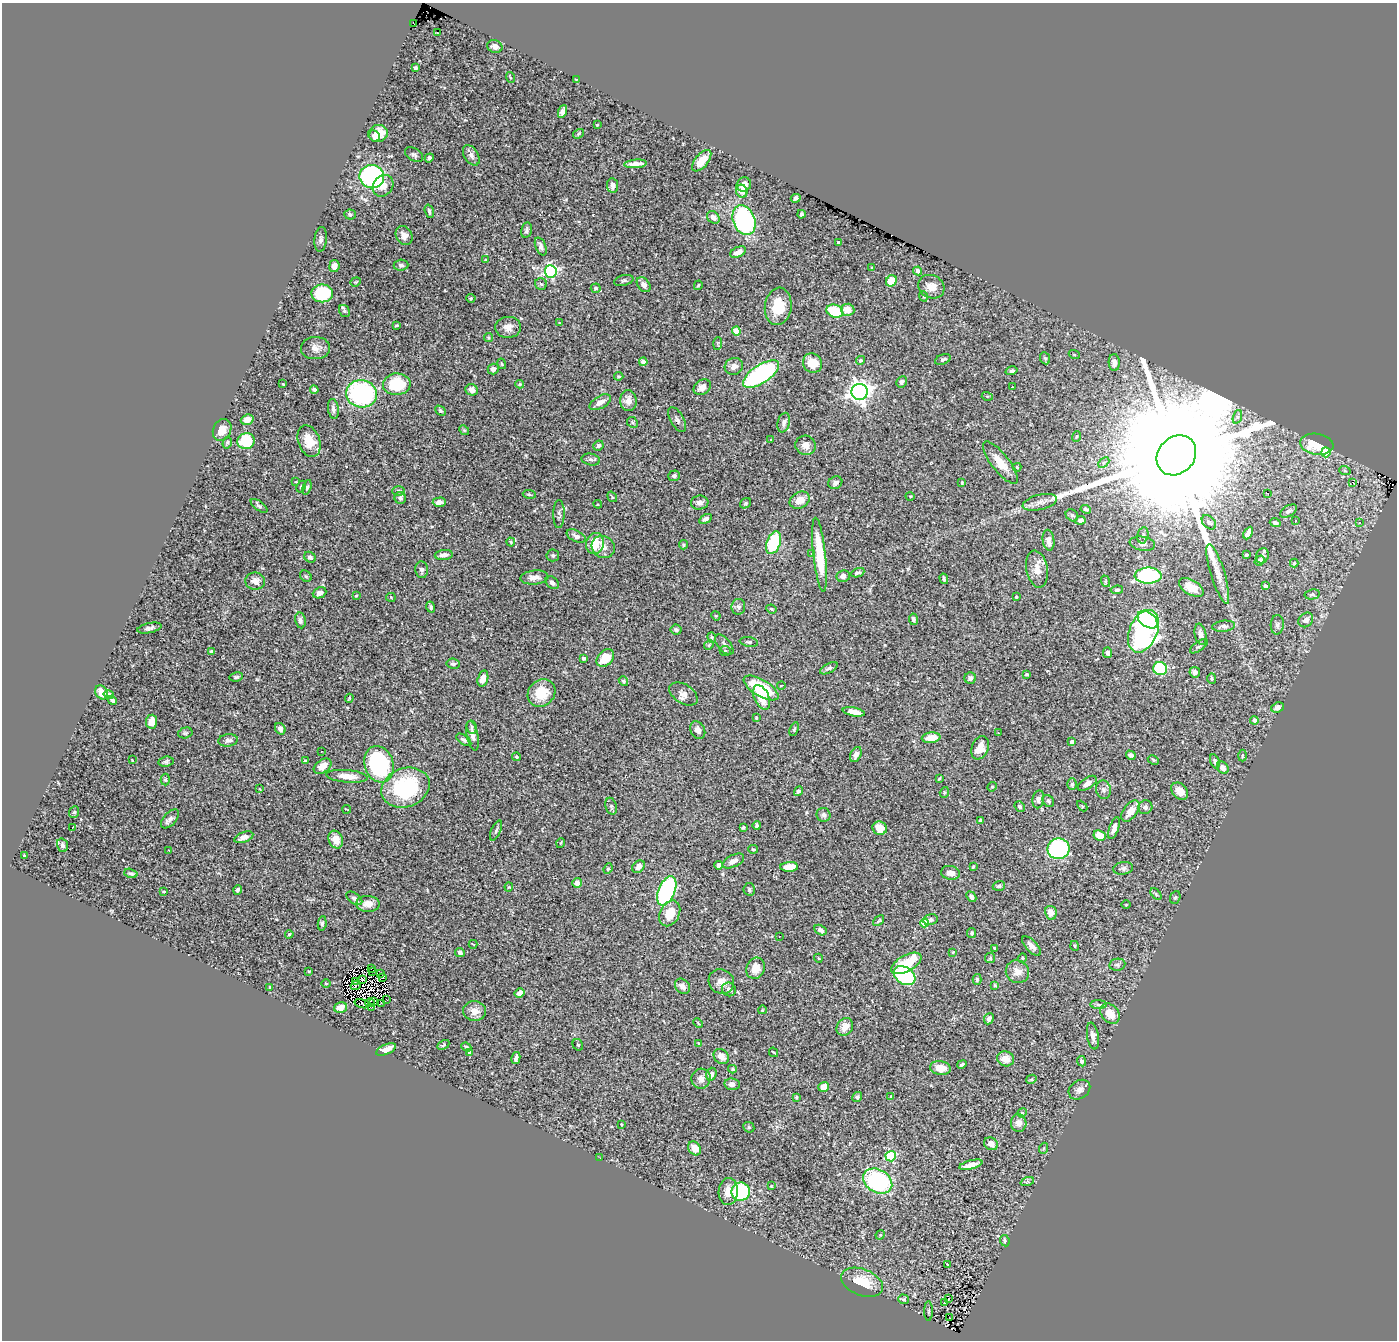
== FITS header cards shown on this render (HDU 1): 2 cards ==
NAXIS1  =                 1395
NAXIS2  =                 1338

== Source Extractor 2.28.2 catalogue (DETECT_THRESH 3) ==
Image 1395 x 1338 px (HDU 1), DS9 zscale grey, 1 PNG px = 1 image px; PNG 1399 x 1342 px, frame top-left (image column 1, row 1338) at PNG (2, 3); each listed source drawn as its Kron ellipse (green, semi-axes under 4 px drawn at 4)
Background 0.771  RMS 0.026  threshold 0.0793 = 3 sigma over >= 5 px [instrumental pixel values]
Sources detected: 420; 4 with non-positive FLUX_AUTO (blend fragments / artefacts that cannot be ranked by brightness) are neither listed nor drawn; the other 416 listed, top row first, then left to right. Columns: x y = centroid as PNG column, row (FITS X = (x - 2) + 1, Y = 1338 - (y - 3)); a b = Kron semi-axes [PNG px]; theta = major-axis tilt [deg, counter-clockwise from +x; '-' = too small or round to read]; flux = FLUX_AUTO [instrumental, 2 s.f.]
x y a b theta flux
414 23 3 2 - 20
437 33 3 2 - 1.2
495 46 8 6 -21 9.6
415 68 4 3 - 2.7
510 77 5 3 - 1.8
576 80 3 3 - 1.2
562 111 7 4 68 6.3
597 125 3 3 - 1.4
378 134 10 8 12 23
578 134 6 3 33 2.2
374 136 6 5 - 11
414 155 10 6 -33 4.9
471 155 11 7 -58 8.3
429 158 4 4 - 5.2
702 161 13 6 50 30
635 164 11 4 4 12
372 177 12 11 - 290
613 185 7 5 -80 11
744 185 7 7 - 17
383 186 11 9 52 16
742 191 6 5 - 17
796 198 5 4 - 5.6
429 211 7 4 -75 4
350 214 5 5 - 4
801 214 4 3 - 3
713 217 7 5 -43 11
744 220 15 11 -70 260
526 230 8 5 77 4.6
404 235 10 8 -61 11
321 239 12 6 85 6
839 242 3 3 - 5.4
541 246 9 5 -68 7.4
738 252 8 5 26 11
485 260 4 3 - 1.6
401 265 7 5 5 4.6
334 266 6 5 - 11
872 267 3 3 - 1.8
551 271 6 6 - 270
918 271 4 4 - 10
624 280 10 5 12 4.3
891 281 6 5 - 36
356 282 5 4 - 1.8
541 284 6 5 - 3.1
644 285 8 6 -52 9.6
698 285 5 3 - 1.7
931 287 13 11 -27 18
596 288 5 4 - 4
322 293 10 9 - 120
923 296 5 3 - 1.5
471 298 4 4 - 2.1
778 306 19 13 82 49
848 310 6 6 - 21
344 311 6 5 - 3.4
835 311 8 6 -19 66
559 323 4 2 - 1.2
396 325 4 3 - 2.3
508 327 13 10 3 14
736 331 4 4 - 40
488 338 5 4 - 2.3
718 343 6 3 87 1.6
315 348 14 11 3 12
1074 354 6 3 -20 1.8
1045 358 6 5 - 2.9
943 359 8 5 23 5
861 360 5 4 - 2.8
643 362 4 3 - 11
812 363 10 9 - 34
1114 363 8 5 -88 10
502 364 5 3 - 1.7
734 366 9 8 - 11
493 369 5 5 - 9.3
1012 371 6 3 16 3.9
761 374 21 9 34 300
619 376 4 3 - 2.1
902 382 6 5 - 5.3
283 384 2 2 - 1.1
397 384 14 11 3 73
520 384 4 4 - 1.9
702 387 9 7 35 12
1012 387 3 2 - 5.8
314 390 4 3 - 4.6
472 390 6 5 - 10
859 392 8 8 - 1200
361 394 16 13 -14 260
987 396 5 3 - 1.6
628 401 10 8 -89 15
600 402 12 6 30 13
333 409 10 5 -83 6.8
440 411 6 4 -44 2.6
1237 417 7 4 71 3.9
247 420 6 5 - 16
677 420 14 6 -60 6.6
632 422 6 5 - 2.8
784 423 10 6 76 6.7
222 430 11 9 68 19
464 430 5 4 - 2.3
1076 436 5 2 - 1.6
770 440 3 3 - 3.4
246 441 9 8 - 94
309 441 16 11 -71 32
227 443 6 4 75 2.9
1317 444 17 10 -8 51
598 445 5 5 - 3.9
806 445 10 9 - 12
1326 452 5 4 - 42
1176 455 21 18 46 170000
591 459 9 5 -11 4.4
1000 463 26 9 -52 30
1104 463 6 4 44 2.9
1017 467 4 3 - 2.5
1345 471 6 3 -19 2.1
674 476 6 5 - 4.8
296 482 3 2 - 1.1
1353 482 4 2 - 11
835 483 7 6 - 5.4
962 483 4 3 - 1.5
301 487 6 4 63 2.6
307 487 7 4 74 3.1
398 491 6 5 - 4.1
1267 493 2 2 - 1.4
529 494 6 3 -8 2.5
910 496 4 3 - 1.5
612 497 5 3 - 2.2
400 498 6 5 - 5.6
800 500 10 8 28 17
439 502 7 4 3 7.5
1040 502 18 7 14 12
700 503 9 7 8 8.6
746 503 6 4 35 2.4
598 504 4 4 - 1.9
259 506 10 4 -36 4
1086 509 5 4 - 4.3
1288 511 9 5 30 5.1
559 514 14 5 89 5.5
1072 515 7 5 -43 3.1
706 519 7 4 30 6.5
1080 520 5 4 - 8.1
1296 520 3 2 - 2.8
1209 522 8 5 -45 6.5
1275 523 5 3 - 3.6
1359 523 4 4 - 1.7
1248 533 7 4 61 7.5
1143 535 8 5 79 4
576 536 10 5 -27 7.1
1049 540 10 6 -82 11
511 542 4 4 - 1.8
595 543 11 9 72 37
774 543 12 7 70 100
1142 544 13 7 -9 7.4
683 545 4 4 - 2.9
603 547 12 10 -35 12
811 553 4 3 - 2.3
444 555 9 5 6 10
553 555 6 6 - 3.8
820 555 37 6 -84 75
1246 555 3 3 - 2.5
1262 556 8 6 70 5.3
310 557 6 5 - 5.1
1259 561 5 4 - 4.8
1294 563 4 4 - 1.6
1037 569 19 10 -79 19
422 570 8 6 -84 5.7
858 573 7 4 22 3.9
1218 574 31 7 -73 19
306 576 6 5 - 2.9
843 576 7 5 8 7.3
1148 576 13 8 0 180
534 577 14 7 5 14
944 579 5 2 - 3
255 581 10 8 -6 11
1105 581 6 3 -72 2.1
552 583 7 5 -43 7.1
1265 586 4 3 - 5.3
1191 587 13 7 -30 23
1117 590 6 4 7 3.2
320 593 7 5 23 11
1312 594 8 5 10 3.6
356 596 3 2 - 1.4
391 597 5 4 - 1.7
1016 597 3 3 - 1.8
431 607 5 4 - 3.7
738 607 8 7 - 5.7
771 609 5 3 - 2
716 616 5 4 - 1.7
913 619 6 4 -82 5.9
300 620 8 5 -79 5.5
1147 620 11 7 -37 98
1306 620 8 6 47 11
1277 625 9 6 86 5.6
1224 626 11 5 7 6.9
149 628 12 5 12 6.1
676 630 6 5 - 3.7
1143 631 22 14 67 490
1201 634 11 5 -78 9.2
712 637 5 4 - 1.9
749 642 9 4 -8 4.1
709 645 5 4 - 2.3
724 645 12 6 -50 6
1199 646 10 4 34 4.1
211 651 4 4 - 3.1
725 651 5 5 - 2.6
1108 653 5 4 - 5.1
584 658 4 4 - 5.6
605 658 10 7 46 36
453 664 6 5 - 3.7
829 668 9 4 28 4.7
1160 669 7 6 - 120
1195 672 5 5 - 5.3
1027 674 4 3 - 2.5
236 677 7 4 10 3.1
970 678 6 5 - 4.9
1212 678 5 4 - 1.9
483 679 8 5 73 11
623 681 5 4 - 2.6
781 686 4 3 - 1.7
761 688 20 8 -31 110
101 692 7 5 -57 20
542 693 15 12 45 46
683 694 15 9 -32 11
109 695 5 4 - 6.7
762 697 13 7 -66 28
349 698 4 3 - 1.9
112 700 5 3 - 3.8
1278 707 7 5 20 7.7
854 712 11 4 -11 16
756 718 4 3 - 2.5
1254 720 4 4 - 10
152 722 7 5 84 21
472 727 7 5 -79 3.8
280 729 6 5 - 6.6
794 729 7 4 67 2.9
698 730 9 7 -63 9.4
185 733 7 5 15 3
998 733 2 2 - 1.3
473 736 15 6 -78 10
931 738 9 5 5 23
228 740 9 6 8 6.1
464 740 9 4 -35 4.4
1072 742 4 3 - 7
980 748 12 8 67 24
321 751 2 2 - 1
856 754 8 5 64 9.1
1131 755 5 4 - 6
1242 755 6 3 89 1.8
516 757 4 4 - 2.7
132 760 3 2 - 1.3
1153 760 6 4 -25 2.7
305 761 4 4 - 2.3
1215 761 7 4 -69 4.7
166 762 7 5 8 3.6
379 764 19 14 -71 220
323 766 10 6 36 18
1223 768 7 5 -51 9.9
347 776 21 6 -5 21
939 779 4 2 - 1.7
165 780 6 4 -88 2.5
1087 783 11 5 34 9.2
1072 784 6 5 - 2.8
992 787 5 4 - 2.1
405 788 25 19 21 160
260 789 3 2 - 1.1
1104 790 9 7 -78 5.8
799 791 5 3 - 6.5
1180 791 10 7 -47 18
944 792 5 4 - 2.3
1038 799 9 5 80 5.3
1048 801 6 5 - 3.5
611 806 8 5 -73 4.4
1020 806 6 5 - 3.7
1082 806 6 3 -46 1.9
1145 807 7 6 - 5.7
347 809 4 2 - 1.3
1131 811 12 7 53 18
74 812 6 5 - 2.8
823 815 7 6 - 6.4
170 819 11 6 48 6.4
980 820 4 3 - 2.1
757 825 4 3 - 3.5
743 827 4 2 - 2.1
72 828 3 2 - 24
880 828 7 6 - 23
1114 828 11 4 71 8.6
496 831 11 4 67 3.9
1099 836 6 5 - 28
244 837 10 5 20 11
336 840 9 7 -68 14
561 843 5 3 - 1.4
62 845 7 5 -73 5.6
753 849 5 3 - 2.5
1058 849 11 10 - 220
169 850 3 2 - 3.5
24 855 3 3 - 1.6
733 861 12 6 26 12
719 865 4 4 - 15
638 867 7 5 46 9.3
789 867 9 5 3 26
973 867 4 3 - 2.2
1123 868 10 6 8 5.3
608 869 5 4 - 2.2
131 873 7 4 -16 4
950 873 9 7 -11 12
577 883 5 5 - 16
999 886 6 5 - 3.6
509 887 4 4 - 1.7
749 889 6 5 - 3.7
238 890 5 4 - 3.8
667 891 15 8 67 270
164 892 3 2 - 1.9
1156 894 7 4 -47 2.7
971 897 6 4 -48 5.1
1175 897 6 5 - 2.9
354 898 9 5 -35 5
368 904 12 8 -2 15
1126 904 5 3 - 1.6
670 913 13 9 63 29
1051 913 7 5 -77 15
930 920 7 5 15 5.2
879 921 6 3 42 2.5
322 923 7 4 84 3.3
924 923 4 4 - 41
820 930 6 4 -31 6.4
972 933 5 4 - 3.1
289 934 4 3 - 2.1
779 936 2 2 - 1.6
473 944 4 2 - 1.5
1031 946 12 5 -46 8.8
1075 946 5 3 - 1.6
994 948 3 3 - 2.2
460 952 5 4 - 4.8
953 952 4 3 - 1.6
818 958 4 3 - 1.4
990 958 5 5 - 2.8
1022 958 5 4 - 1.8
906 963 17 8 29 69
1117 965 8 6 10 4.6
371 968 3 2 - 1.5
756 968 11 9 65 21
309 971 4 2 - 1.4
373 971 3 2 - 0.044
1017 972 12 11 - 17
381 974 3 2 - 4.3
904 976 12 8 -32 210
383 977 4 3 - 2.5
977 979 5 4 - 3.4
362 980 4 2 - 0.73
355 981 3 2 - 2.6
721 982 13 12 - 15
326 984 4 3 - 1.4
356 985 5 2 - 3.7
995 985 4 3 - 1.8
682 986 8 6 -46 11
270 987 3 2 - 1.6
729 989 7 6 - 5.9
519 993 5 4 - 10
386 999 2 2 - 1.8
374 1002 3 2 - 0.98
370 1003 5 2 - 0.63
381 1003 2 2 - 0.48
362 1004 8 3 -15 0.39
1099 1005 8 4 -1 3.3
341 1007 6 5 - 16
372 1007 2 2 - 0.54
762 1010 4 2 - 1.3
474 1011 11 10 - 17
1110 1014 11 8 -48 23
989 1019 6 4 66 7.6
698 1023 5 3 - 1.7
845 1027 9 7 53 16
1093 1036 13 5 -80 9.3
698 1043 4 2 - 1.1
443 1045 6 4 28 2.9
578 1045 6 5 - 2.9
466 1047 5 3 - 2.5
386 1049 10 5 24 14
774 1052 5 2 - 1.7
469 1053 4 4 - 6.4
721 1056 8 6 -43 16
516 1058 6 4 78 6.8
1006 1059 8 7 - 19
1081 1061 5 4 - 4.9
962 1064 5 3 - 2.9
940 1068 10 7 -9 23
732 1069 4 3 - 2.5
711 1074 6 5 - 8.9
701 1079 10 9 - 10
1031 1079 5 4 - 2.2
732 1084 8 6 -9 9.2
824 1087 5 4 - 19
1079 1090 11 9 35 8.8
891 1096 3 3 - 2.8
796 1097 3 3 - 2.1
857 1097 5 4 - 2.9
1022 1113 5 4 - 1.9
1019 1123 9 7 -86 11
621 1124 3 2 - 1.2
749 1127 6 5 - 2.8
991 1144 7 6 - 11
694 1148 7 6 - 20
1044 1148 5 3 - 1.6
891 1156 5 5 - 120
600 1158 3 2 - 3.6
971 1165 12 4 15 14
878 1181 15 11 -30 230
1027 1182 7 4 19 3.2
771 1186 4 3 - 1.6
728 1191 13 9 87 21
741 1192 9 9 - 150
880 1235 5 4 - 1.9
1005 1241 6 4 -65 3.6
947 1264 4 2 - 1.2
862 1282 22 13 -22 47
949 1298 3 3 - 17
904 1299 6 4 -18 2.5
945 1303 3 3 - 1.3
929 1311 10 4 89 3
949 1318 2 2 - 2.8
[4 non-positive-flux detections neither listed nor drawn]